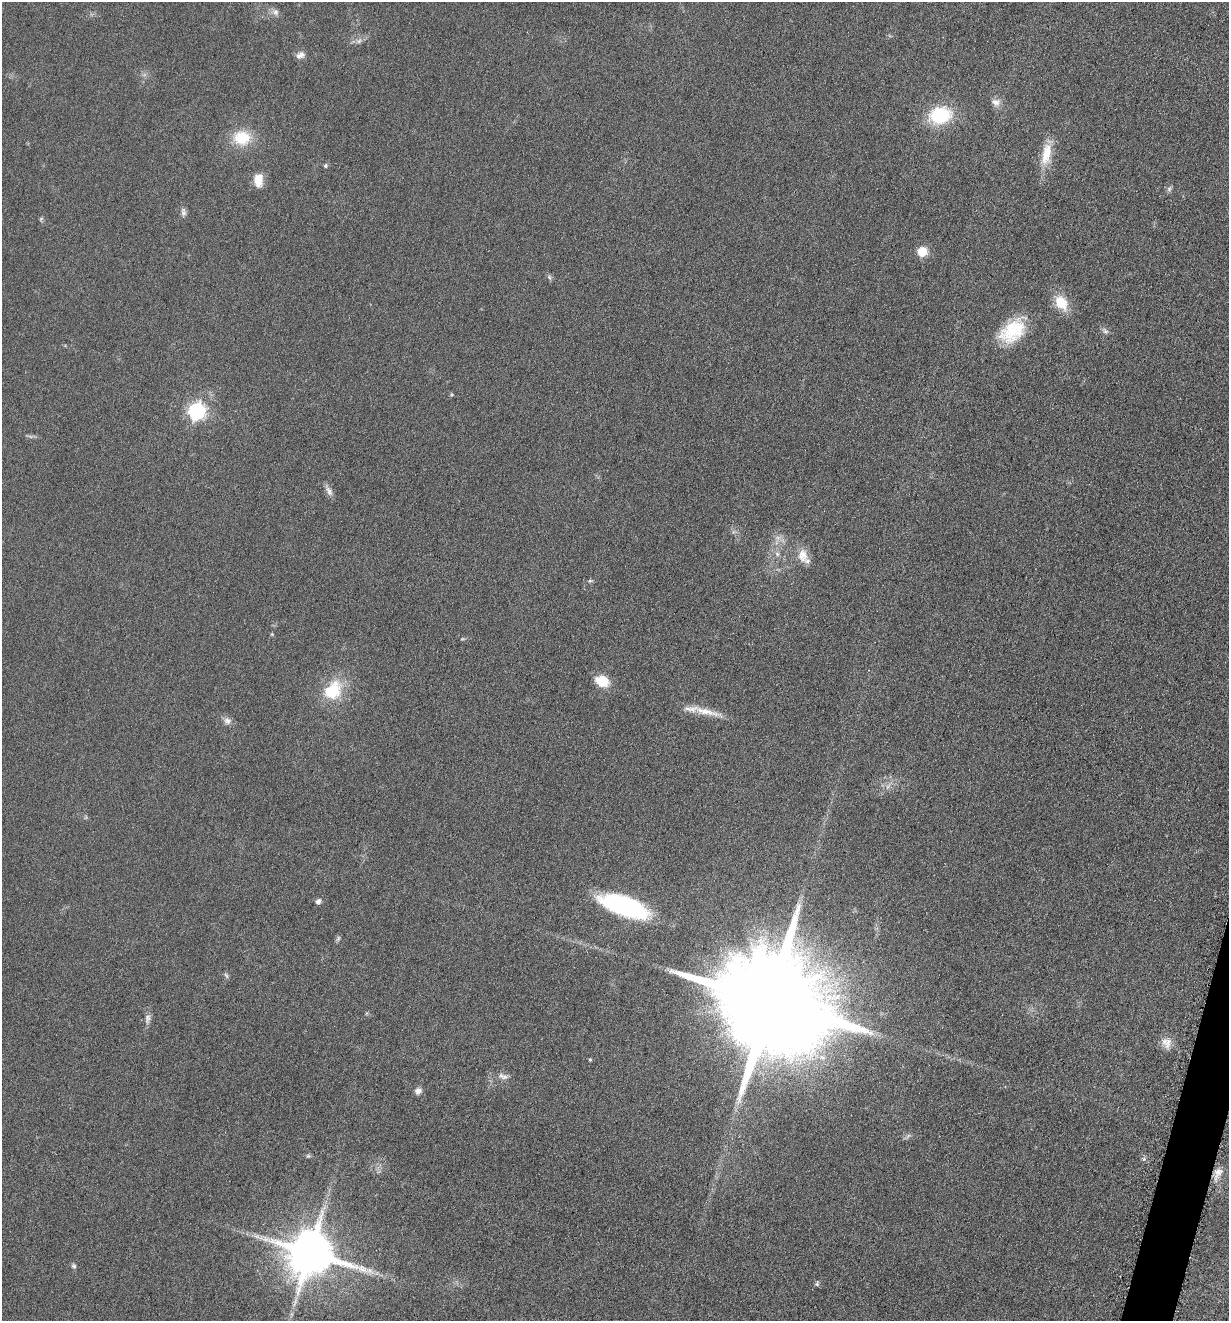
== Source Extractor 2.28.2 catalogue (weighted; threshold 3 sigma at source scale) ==
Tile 6 of 4 x 4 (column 2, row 2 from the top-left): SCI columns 1504-2730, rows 2651-3969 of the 5322 x 5306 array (HDU 1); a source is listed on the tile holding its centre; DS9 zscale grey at full resolution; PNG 1231 x 1323 px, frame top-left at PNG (2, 2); no overlay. Shown black and unused: <1% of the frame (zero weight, under 3 of 6 exposures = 2% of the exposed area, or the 3 px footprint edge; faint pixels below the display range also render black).
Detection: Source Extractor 2.28.2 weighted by HDU 2 'WHT'; one run over the whole footprint, this tile lists its part. Background 0.0753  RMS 0.0097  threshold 0.0395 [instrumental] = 3 sigma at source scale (4.09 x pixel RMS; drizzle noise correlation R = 1.36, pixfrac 0.8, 0.05/0.05 arcsec/px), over >= 5 px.
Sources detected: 48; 2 too faint to see at this stretch — not listed; the other 46 listed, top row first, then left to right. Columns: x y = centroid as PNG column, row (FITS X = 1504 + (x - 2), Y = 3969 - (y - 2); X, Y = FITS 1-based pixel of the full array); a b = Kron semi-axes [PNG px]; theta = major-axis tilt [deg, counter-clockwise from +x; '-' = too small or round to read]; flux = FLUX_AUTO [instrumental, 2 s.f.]
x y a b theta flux
276 12 9 7 -75 3.6
359 41 8 5 45 2.3
300 55 12 8 24 4.6
996 102 13 10 0 5.5
940 116 18 13 11 66
242 138 21 17 -2 28
1046 154 30 11 80 20
325 166 5 5 - 1.7
258 180 16 10 90 12
1169 189 7 6 - 2.2
183 212 12 7 -82 3.4
41 219 7 3 53 1.1
922 252 6 5 - 46
549 277 8 4 -59 1.8
1061 303 22 15 -57 19
1013 331 35 21 42 42
1105 331 9 6 -34 2.7
196 411 7 7 - 290
329 491 15 7 -59 4.4
777 554 7 6 - 2.5
802 556 19 13 -76 12
590 581 6 4 1 1.3
272 634 5 4 - 0.94
462 639 6 3 18 0.96
602 681 13 10 -21 21
333 690 21 16 51 39
707 712 45 8 -14 16
227 721 11 9 -10 4.3
888 786 10 4 48 3.2
318 901 7 6 - 3.1
624 906 43 15 -19 150
338 939 9 5 64 1.6
226 975 9 4 -54 1.6
770 1001 32 25 -24 31000
147 1019 14 7 85 4.4
1167 1043 16 13 -77 8.7
590 1059 4 4 - 0.99
503 1076 16 7 -17 5
418 1091 8 7 - 4.3
308 1156 6 5 - 1.4
1144 1159 7 4 90 1.6
1218 1172 15 9 46 8.3
257 1236 9 4 -9 3.1
310 1253 14 13 - 4500
74 1266 7 6 - 1.8
817 1284 7 5 81 1.5